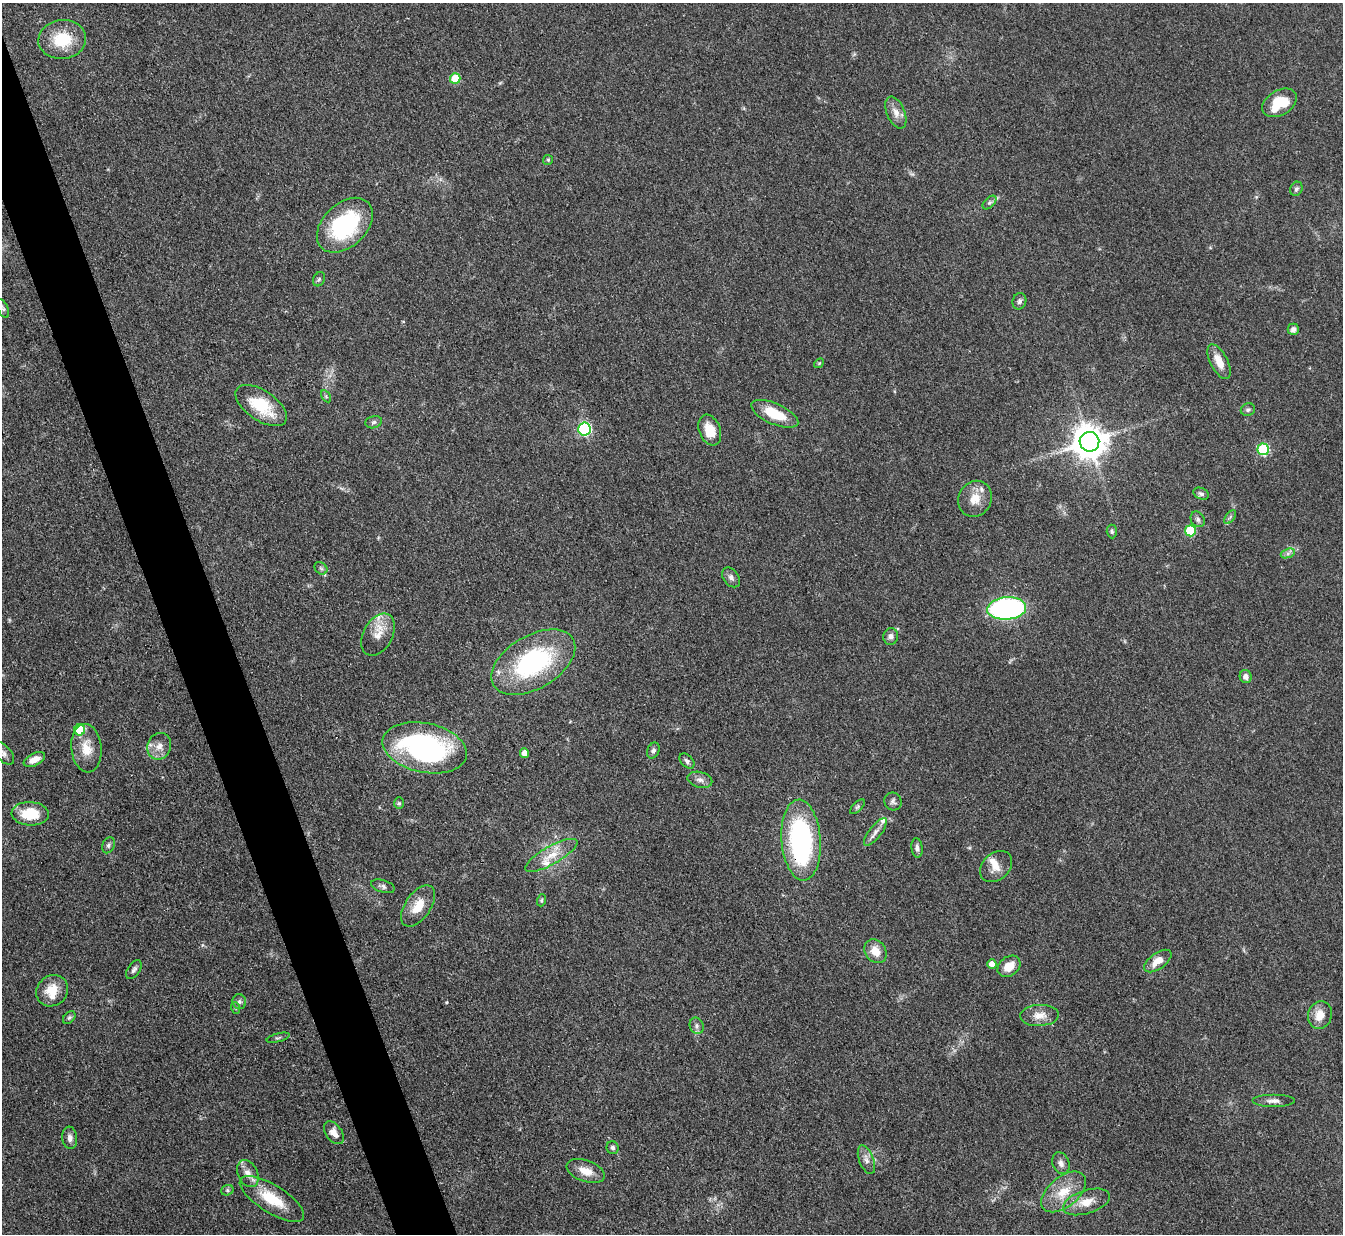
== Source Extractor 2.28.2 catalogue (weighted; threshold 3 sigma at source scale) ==
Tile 11 of 4 x 4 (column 3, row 3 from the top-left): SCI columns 2681-4021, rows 1506-2737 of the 5362 x 5347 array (HDU 1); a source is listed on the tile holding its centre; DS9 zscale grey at full resolution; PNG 1345 x 1236 px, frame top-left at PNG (2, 3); each listed source drawn as its Kron ellipse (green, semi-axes under 4 px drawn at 4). Shown black and unused: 4% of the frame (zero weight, under 3 of 4 exposures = <1% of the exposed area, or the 3 px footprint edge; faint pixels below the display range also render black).
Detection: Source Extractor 2.28.2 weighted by HDU 2 'WHT'; one run over the whole footprint, this tile lists its part. Background 0.0547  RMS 0.005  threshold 0.0226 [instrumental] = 3 sigma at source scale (4.5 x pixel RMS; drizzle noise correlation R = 1.50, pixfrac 1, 0.05/0.05 arcsec/px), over >= 5 px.
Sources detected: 90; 5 inside a brighter listed object's ellipse — not listed separately; the other 85 listed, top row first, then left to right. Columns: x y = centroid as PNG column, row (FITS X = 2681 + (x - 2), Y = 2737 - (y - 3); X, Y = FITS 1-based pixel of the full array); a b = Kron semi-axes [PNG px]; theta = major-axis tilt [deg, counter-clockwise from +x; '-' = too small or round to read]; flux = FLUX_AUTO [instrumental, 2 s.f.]
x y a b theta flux
62 39 24 19 7 18
455 78 5 5 - 14
1279 103 19 12 31 15
896 112 17 9 -67 4.2
548 160 5 5 - 0.6
1296 189 7 6 - 1.2
989 203 8 5 44 1.2
345 225 32 21 43 50
319 279 7 5 62 1
1019 301 8 6 74 1.5
3 308 10 5 -65 1.3
1293 329 6 5 - 1.6
1219 362 19 8 -63 6.9
819 363 5 4 - 0.63
326 396 6 4 -58 0.83
261 405 29 15 -35 20
1248 410 7 6 - 1.2
775 414 25 10 -24 14
374 422 8 6 16 1.3
584 429 6 6 - 76
710 430 16 10 -68 9
1089 442 10 9 - 1000
1263 449 6 5 - 43
1201 494 8 5 -24 1.3
975 499 18 16 63 8.2
1230 517 8 4 53 1
1198 519 8 6 -62 1.5
1112 531 7 5 -87 0.94
1190 531 5 5 - 26
1288 553 7 4 19 1.3
321 568 7 5 -43 1.1
731 577 11 7 -53 2.1
1007 608 19 11 4 110
378 635 22 14 61 8
891 636 8 7 - 2
533 662 46 26 30 70
1246 677 6 6 - 2.5
80 730 5 5 - 19
159 746 13 11 68 5.1
86 748 24 15 -84 9.7
425 748 43 24 -12 100
653 751 8 6 65 1.6
4 753 13 7 -48 2.4
524 753 5 4 - 3.1
34 760 11 6 25 4.9
687 761 9 6 -45 1.5
700 780 12 8 -15 2.6
893 801 9 8 - 1.7
399 803 6 5 - 0.79
857 807 9 4 45 1.1
30 814 18 11 -3 15
875 832 17 6 52 2.8
801 840 40 19 -86 93
108 845 8 6 65 1.3
917 848 10 5 -84 1.7
551 855 29 9 30 8.9
996 867 18 13 42 5.9
383 886 12 6 -17 1.6
542 900 6 4 71 0.74
418 906 23 12 55 9.9
875 951 13 10 -53 6.4
1158 961 16 8 36 6.2
992 964 5 4 - 3.7
1009 966 12 9 38 6.5
134 970 10 6 56 1.6
52 991 17 15 43 9.3
239 1002 7 7 - 1.5
236 1008 6 4 -71 0.65
1039 1015 19 10 3 5.9
1320 1015 14 11 73 7.1
69 1017 7 5 47 1.1
697 1026 8 6 -68 1.8
278 1038 12 3 14 0.79
1274 1101 21 6 0 3.1
334 1133 13 8 -54 3.9
70 1138 11 7 -84 2.5
613 1148 6 6 - 1.5
866 1160 15 7 -69 2.9
1061 1163 11 8 -68 2.5
586 1171 20 10 -20 6.8
248 1174 14 10 -63 4.2
227 1190 6 5 - 0.86
1064 1192 26 15 39 13
272 1199 37 13 -32 17
1086 1202 24 11 18 7.8
Overlapping masked pixels (flux is a lower limit): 1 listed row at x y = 801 840
Isophote crosses this tile's border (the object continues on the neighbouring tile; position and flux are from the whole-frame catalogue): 1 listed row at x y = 4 753